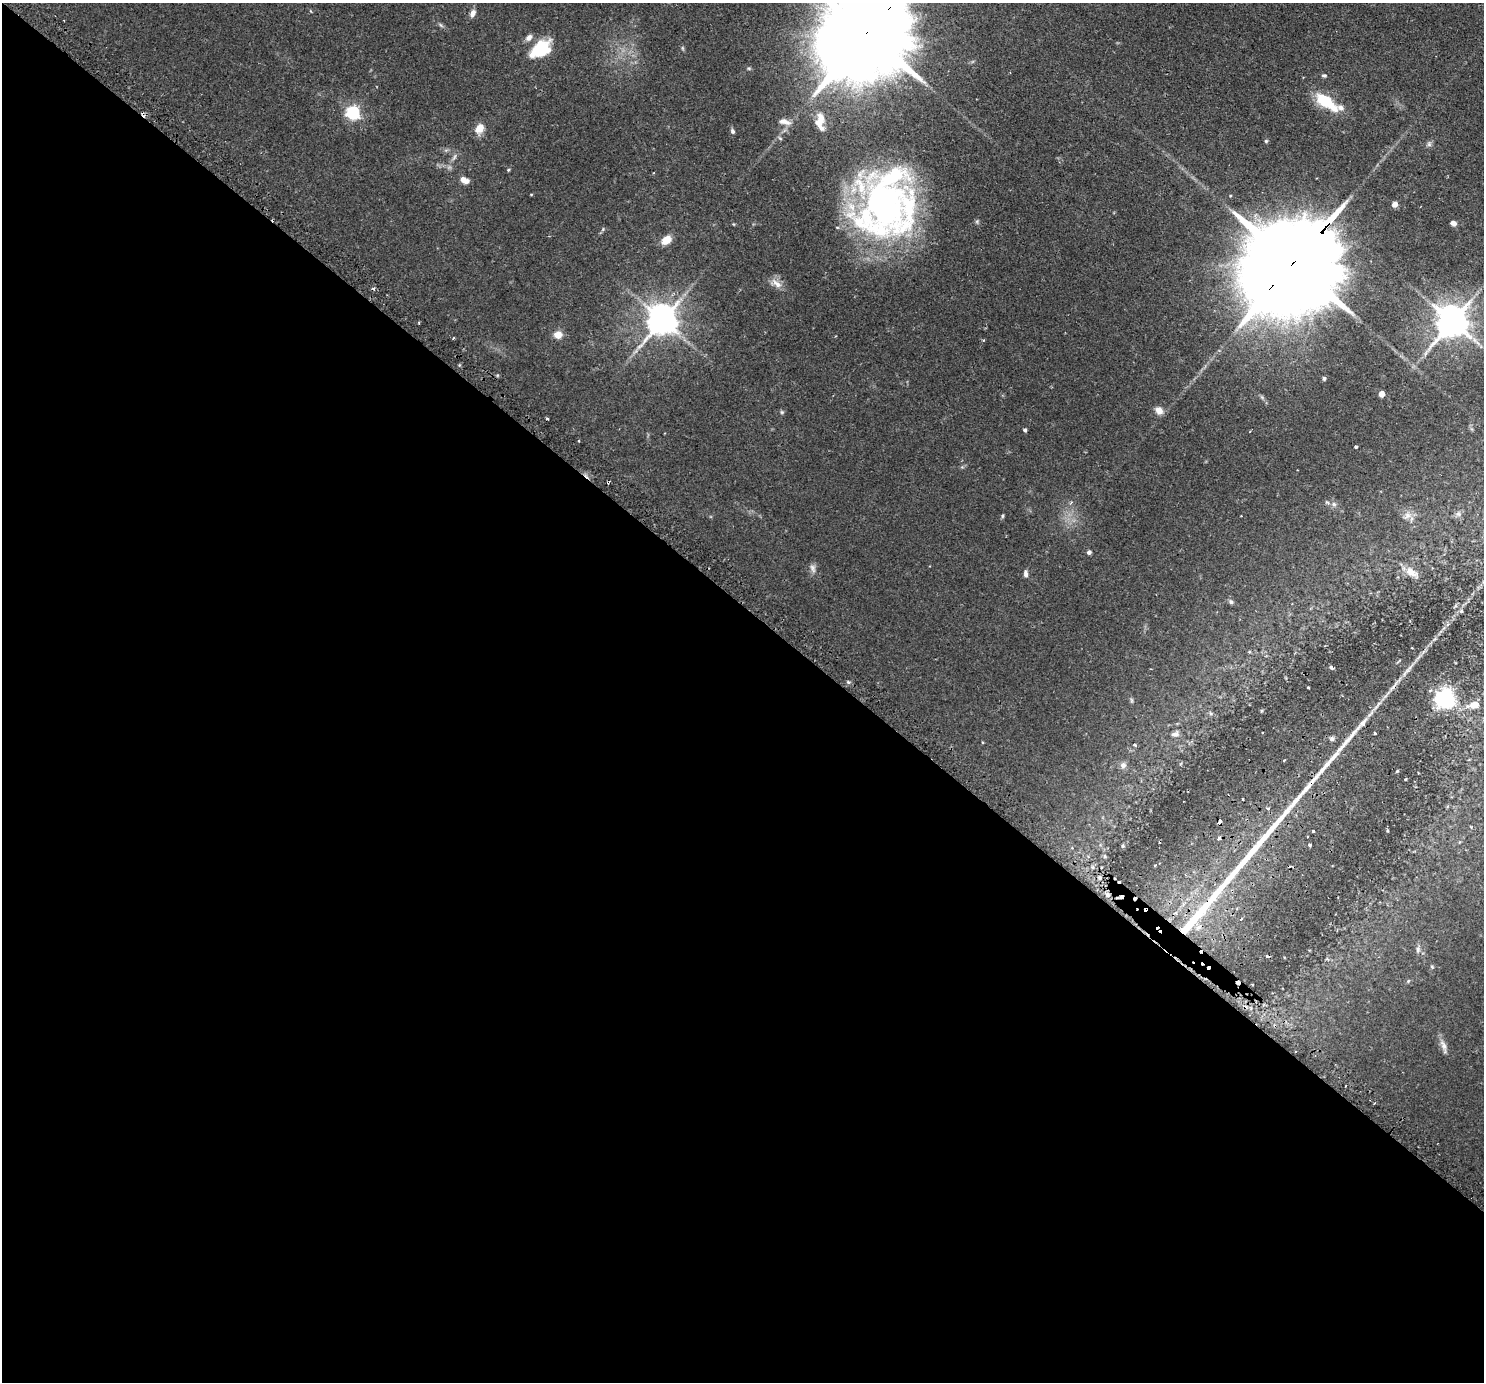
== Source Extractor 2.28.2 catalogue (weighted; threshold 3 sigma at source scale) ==
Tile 14 of 4 x 4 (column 2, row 4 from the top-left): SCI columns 1533-3014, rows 186-1565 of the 6028 x 6032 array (HDU 1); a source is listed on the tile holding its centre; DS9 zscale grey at full resolution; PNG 1486 x 1384 px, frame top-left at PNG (2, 3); no overlay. Shown black and unused: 56% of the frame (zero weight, under 2 of 3 exposures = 4% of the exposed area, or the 3 px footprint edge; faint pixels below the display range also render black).
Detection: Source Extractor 2.28.2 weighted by HDU 2 'WHT'; one run over the whole footprint, this tile lists its part. Background 0.0765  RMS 0.005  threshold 0.0226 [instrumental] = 3 sigma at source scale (4.5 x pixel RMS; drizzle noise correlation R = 1.50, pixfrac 1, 0.05/0.05 arcsec/px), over >= 5 px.
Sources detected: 95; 1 too faint to see at this stretch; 9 cosmic-ray / hot-pixel residue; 3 long thin detections or spike segments (spike, bleed or trail) — not listed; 3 inside a brighter listed object's ellipse — not listed separately; the other 79 listed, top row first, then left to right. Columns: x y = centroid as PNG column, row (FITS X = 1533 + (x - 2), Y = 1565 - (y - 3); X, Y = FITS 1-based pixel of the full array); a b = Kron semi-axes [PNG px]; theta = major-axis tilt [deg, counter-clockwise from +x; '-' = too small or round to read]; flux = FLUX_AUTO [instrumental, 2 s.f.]
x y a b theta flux
473 13 9 6 66 2.5
441 25 8 4 -52 0.85
867 32 47 19 47 13000
529 37 9 6 48 2.4
541 49 24 15 35 21
1324 75 7 4 -12 0.82
1326 102 29 11 -36 19
353 112 6 6 - 100
820 121 23 11 -89 7
785 122 17 7 -13 2.8
480 128 10 7 59 6.7
733 131 6 5 - 1.1
1266 141 5 5 - 0.69
1429 144 6 6 - 1.1
508 170 4 4 - 0.51
464 180 11 6 -25 3.3
531 194 4 3 - 0.36
1395 204 6 6 - 2.3
884 206 71 59 85 170
1453 223 6 5 - 2.6
733 224 5 3 - 0.38
603 229 6 4 72 0.65
666 240 9 6 38 8.1
1295 260 58 21 47 16000
777 284 17 8 -37 3.6
662 320 10 8 53 910
1452 322 10 9 - 1000
558 335 9 8 - 4.4
983 340 4 4 - 0.46
1324 378 4 4 - 1
1381 394 4 4 - 6
1159 410 9 8 - 3.6
782 412 5 5 - 0.68
547 418 4 2 - 0.58
1025 430 4 4 - 1.1
578 440 3 3 - 0.77
1356 447 3 3 - 1.8
1334 504 7 5 -45 1.2
1458 514 8 6 19 1.5
1408 515 11 9 59 3.1
1002 516 6 4 75 0.68
1089 552 5 5 - 1.1
813 568 12 7 -73 2.1
1411 572 21 10 -31 5.3
1026 574 9 5 -87 1.7
1231 602 6 5 - 1
1461 611 6 5 - 0.77
1331 667 6 4 -48 0.82
848 682 6 4 -44 0.73
1308 687 3 2 - 0.37
1445 699 7 7 - 280
1131 700 7 4 -71 0.63
1474 705 14 8 13 5.7
1363 723 9 6 51 2.8
1375 733 4 3 - 0.47
1175 734 11 6 11 1.9
1332 739 6 6 - 1.2
1135 745 4 3 - 0.77
1284 760 3 2 - 0.46
1123 765 9 8 - 1.9
1397 771 4 3 - 0.48
1242 799 3 2 - 0.63
1268 808 5 4 - 0.97
1219 822 5 3 - 1.6
1313 831 3 3 - 0.71
1219 838 5 5 - 1.8
1310 845 3 3 - 0.88
1123 846 6 4 84 0.66
1105 856 6 4 -89 0.75
1155 865 4 2 - 0.39
1100 877 8 3 -71 1
1107 895 7 5 -23 1.4
1121 897 4 4 - 1.6
1237 909 4 3 - 0.64
1241 918 5 4 - 0.75
1198 927 7 6 - 1.6
1418 949 9 5 -90 1.5
1432 967 5 4 - 0.53
1444 1045 18 7 -71 3
Overlapping masked pixels (flux is a lower limit): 5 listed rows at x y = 867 32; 1295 260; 1219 822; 1107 895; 1121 897
Isophote crosses this tile's border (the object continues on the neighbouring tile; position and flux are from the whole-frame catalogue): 2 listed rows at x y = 867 32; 1474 705